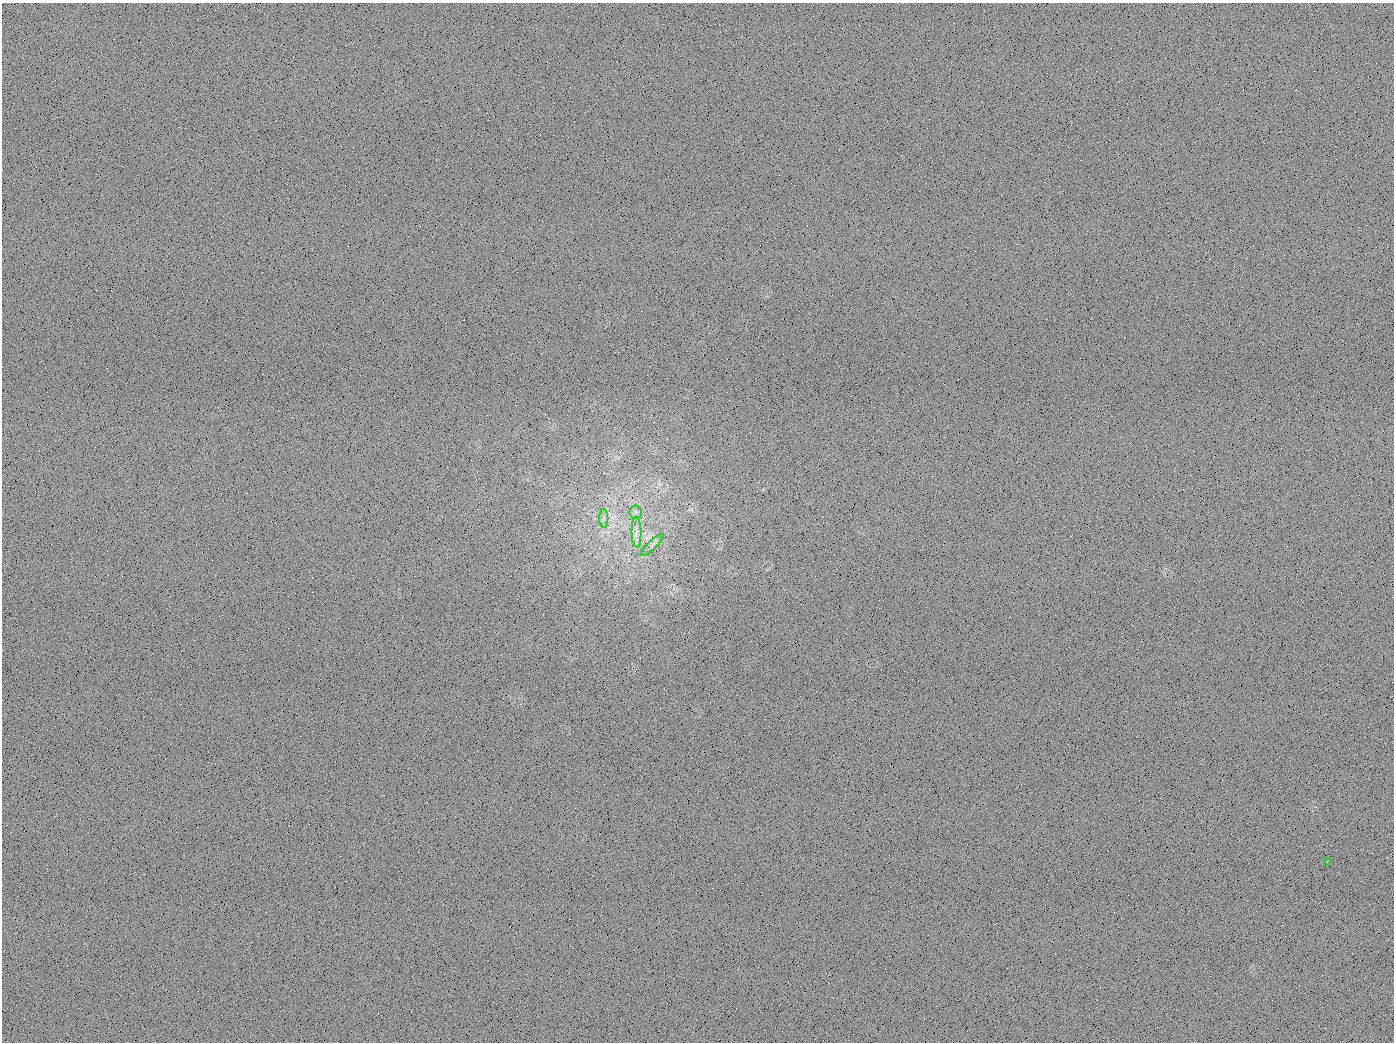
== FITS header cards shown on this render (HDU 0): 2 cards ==
NAXIS1  =                 1392
NAXIS2  =                 1040

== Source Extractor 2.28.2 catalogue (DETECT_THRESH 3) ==
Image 1392 x 1040 px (HDU 0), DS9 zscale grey, 1 PNG px = 1 image px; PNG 1396 x 1044 px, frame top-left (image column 1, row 1040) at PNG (2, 3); each listed source drawn as its Kron ellipse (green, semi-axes under 4 px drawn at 4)
Background 509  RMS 23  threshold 68.4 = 3 sigma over >= 5 px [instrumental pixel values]
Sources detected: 5; all 5 listed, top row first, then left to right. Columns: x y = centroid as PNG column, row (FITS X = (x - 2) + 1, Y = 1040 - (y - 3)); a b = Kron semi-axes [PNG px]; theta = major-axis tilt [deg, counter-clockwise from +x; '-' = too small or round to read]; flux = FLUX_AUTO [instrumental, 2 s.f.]
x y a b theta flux
636 512 7 6 - 5600
604 519 9 4 -90 4800
636 532 15 5 -89 10000
652 545 15 4 44 6200
1327 861 4 2 - 3300